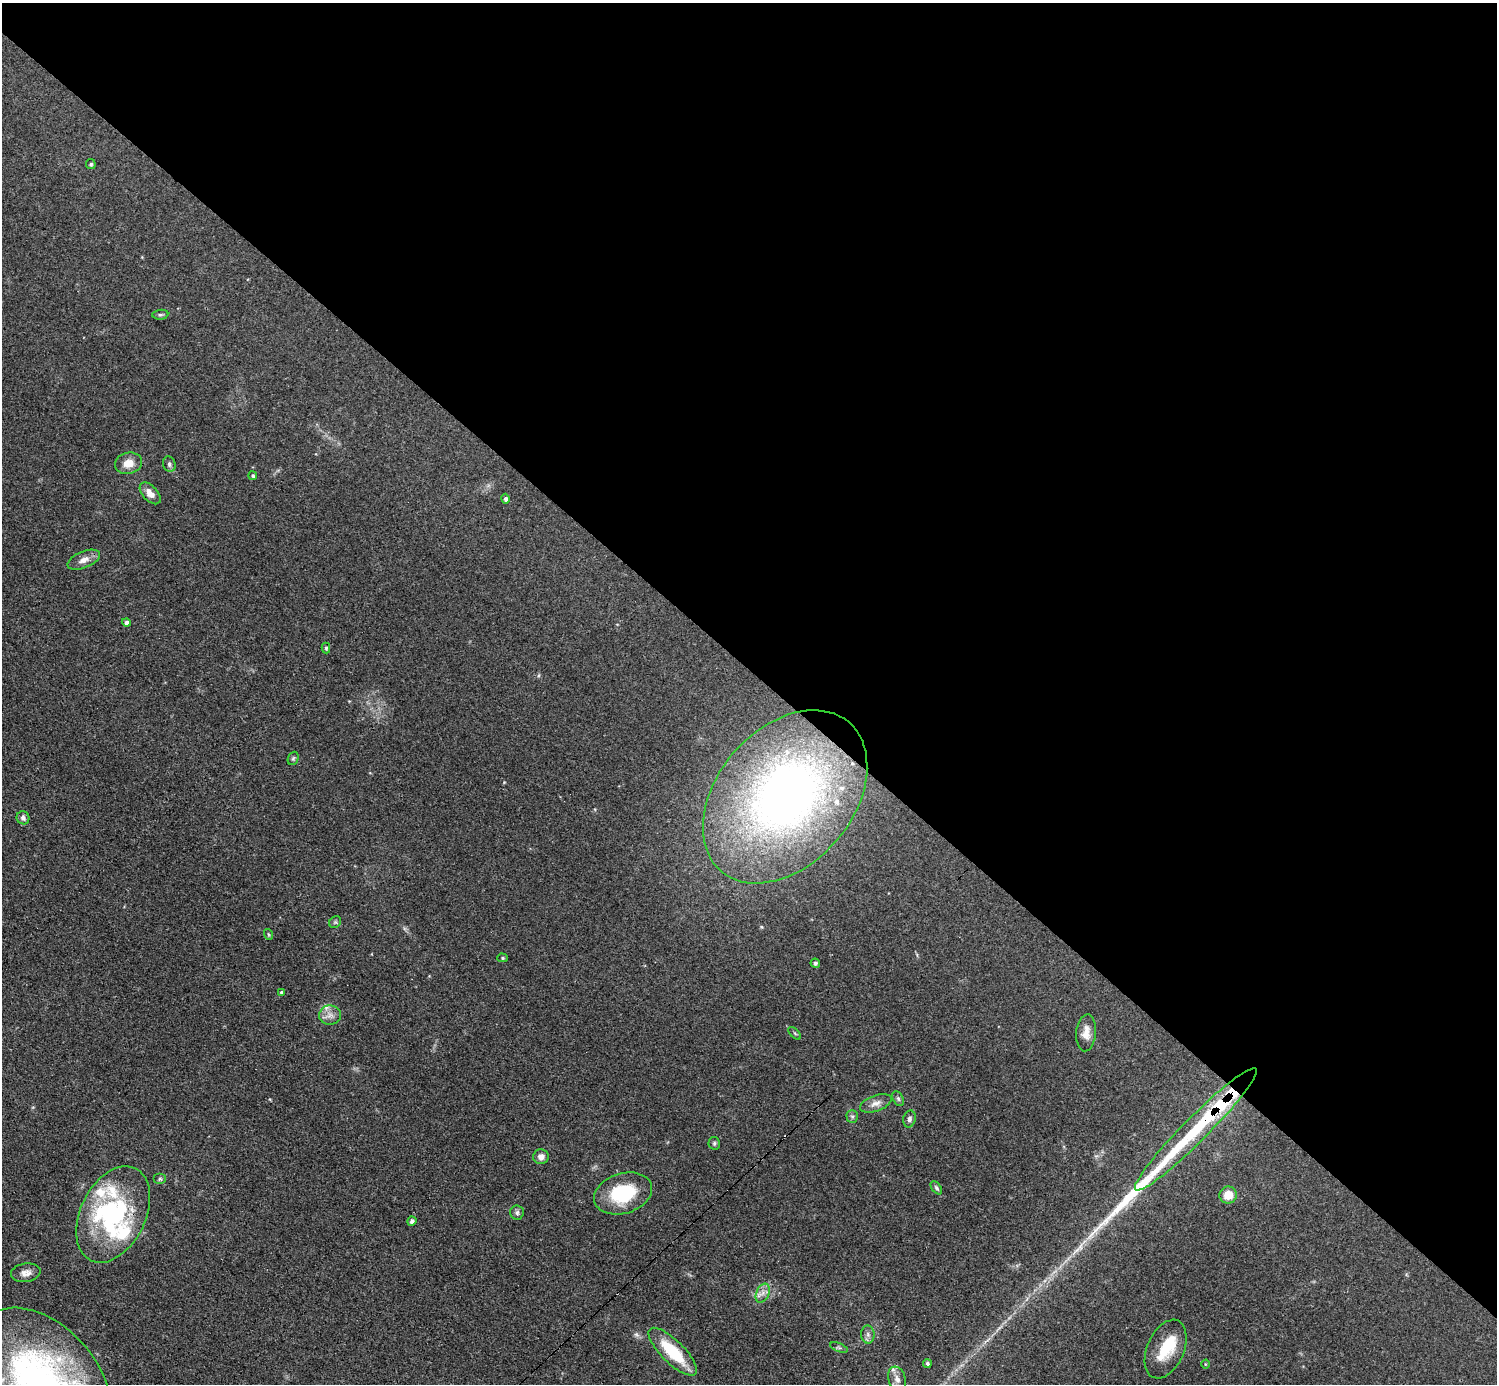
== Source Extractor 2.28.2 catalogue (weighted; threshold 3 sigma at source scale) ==
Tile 3 of 4 x 4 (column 3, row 1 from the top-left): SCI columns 3047-4541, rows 4469-5850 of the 6152 x 6151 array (HDU 1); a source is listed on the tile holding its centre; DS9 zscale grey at full resolution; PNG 1499 x 1386 px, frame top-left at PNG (2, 3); each listed source drawn as its Kron ellipse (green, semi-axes under 4 px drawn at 4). Shown black and unused: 48% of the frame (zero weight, under 3 of 4 exposures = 1% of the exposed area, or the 3 px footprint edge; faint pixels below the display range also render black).
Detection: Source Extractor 2.28.2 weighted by HDU 2 'WHT'; one run over the whole footprint, this tile lists its part. Background 0.108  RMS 0.0067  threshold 0.0302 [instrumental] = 3 sigma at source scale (4.5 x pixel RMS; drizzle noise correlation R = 1.50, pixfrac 1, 0.05/0.05 arcsec/px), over >= 5 px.
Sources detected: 58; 2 inside a brighter object's white glare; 1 cosmic-ray / hot-pixel residue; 1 long thin detection or spike segment (spike, bleed or trail) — neither listed nor drawn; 9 inside a brighter listed object's ellipse — not listed separately; the other 45 listed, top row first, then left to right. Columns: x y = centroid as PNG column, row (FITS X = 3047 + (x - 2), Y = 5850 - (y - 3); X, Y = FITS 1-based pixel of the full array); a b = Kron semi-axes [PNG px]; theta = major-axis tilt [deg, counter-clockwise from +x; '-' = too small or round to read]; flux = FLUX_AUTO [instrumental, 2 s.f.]
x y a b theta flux
91 164 5 5 - 1.1
160 315 8 5 5 1.2
128 463 13 10 13 8
169 464 8 6 -70 1.8
253 476 4 4 - 1.2
150 493 13 7 -47 5.5
506 499 5 4 - 2
84 560 17 8 23 5.3
126 622 4 4 - 2.4
326 648 5 4 - 1.2
293 758 7 5 68 1.1
785 797 98 68 49 330
23 818 7 6 - 2.7
335 922 6 5 - 1.1
268 934 5 3 - 0.76
503 958 5 4 - 0.83
815 963 5 4 - 1.5
281 992 4 3 - 0.83
330 1015 11 9 2 4.3
795 1033 8 3 -45 0.86
1086 1033 18 10 85 6.4
898 1099 8 5 -63 1.5
876 1103 16 8 20 4.6
852 1116 6 5 - 1.4
909 1119 8 6 78 2
1196 1129 85 12 45 58
714 1143 6 5 - 1.2
541 1157 7 7 - 3.9
160 1179 6 5 - 1
936 1188 7 4 -53 1.4
623 1193 30 20 18 37
1228 1195 9 8 - 9.3
517 1213 7 7 - 1.7
113 1214 51 32 64 86
412 1221 4 4 - 2.3
26 1273 15 9 10 4.6
763 1293 10 6 66 3.5
868 1334 9 6 -88 2.6
839 1347 9 3 -21 1
1166 1349 31 18 66 20
673 1352 32 11 -45 29
927 1364 4 3 - 1.3
1205 1364 4 3 - 0.55
897 1379 13 8 -71 4.1
41 1384 86 58 -50 260
Overlapping masked pixels (flux is a lower limit): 2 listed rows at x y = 1196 1129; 113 1214
Isophote crosses this tile's border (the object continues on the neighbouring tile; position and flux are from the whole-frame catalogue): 1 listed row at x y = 41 1384